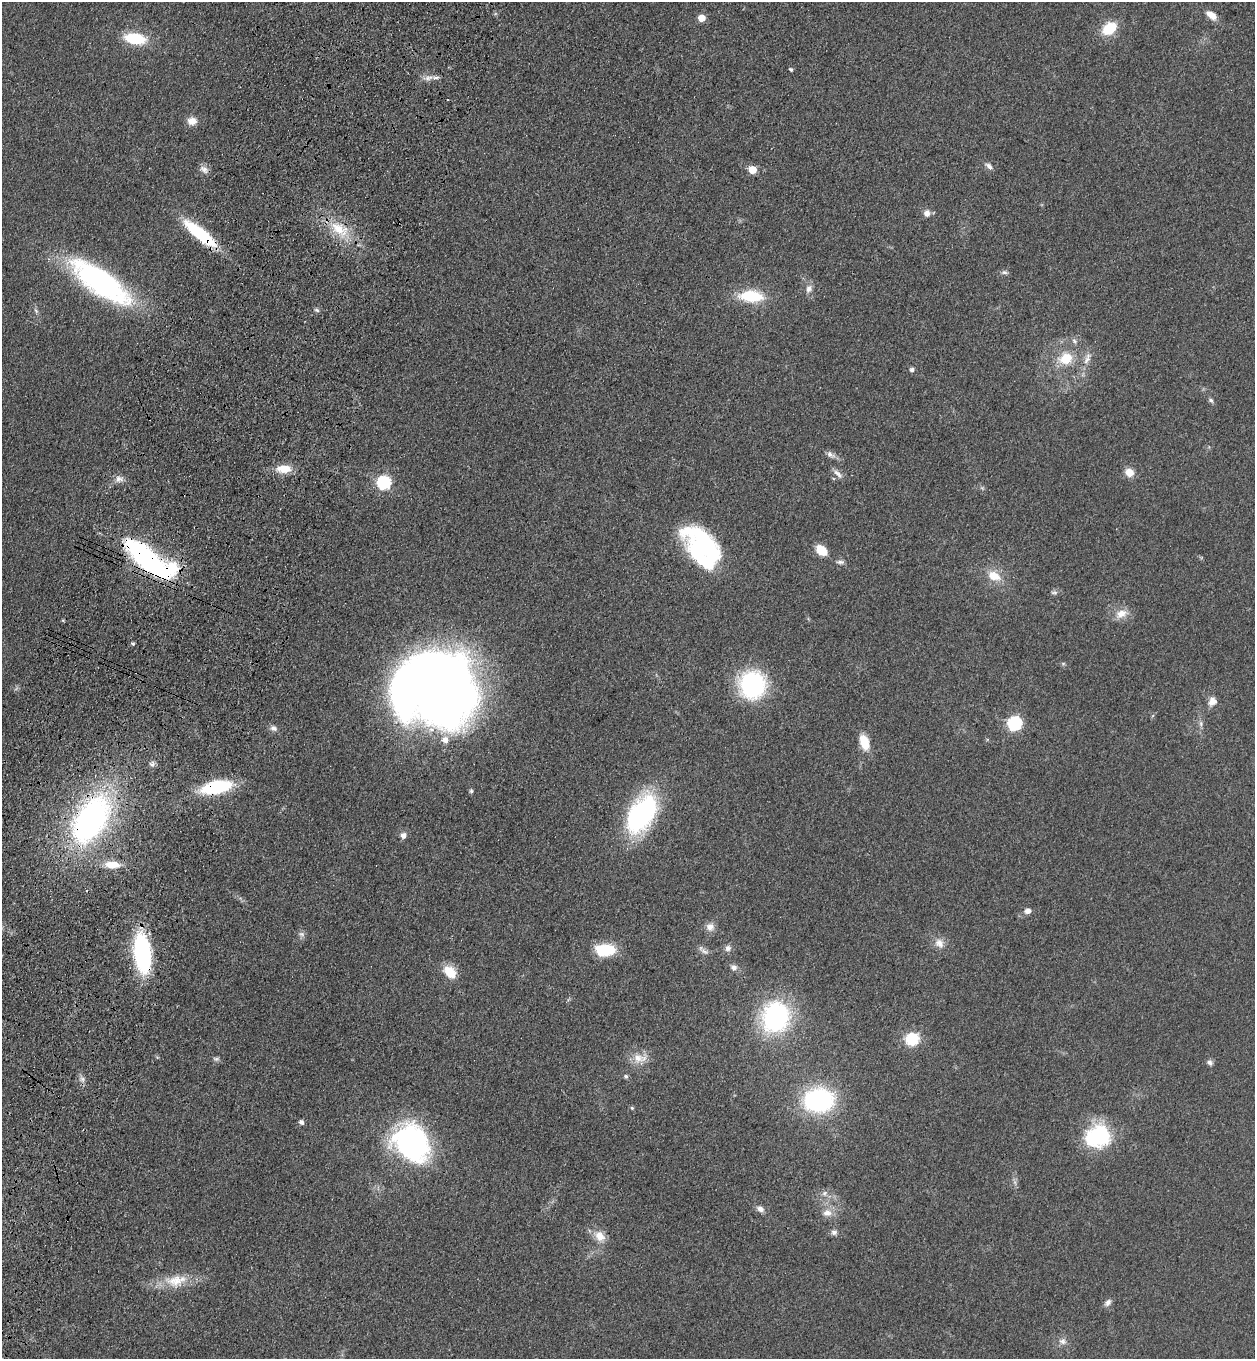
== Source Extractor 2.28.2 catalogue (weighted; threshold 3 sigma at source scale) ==
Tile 7 of 4 x 4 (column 3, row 2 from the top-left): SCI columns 2887-4139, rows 2769-4125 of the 5644 x 5536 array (HDU 1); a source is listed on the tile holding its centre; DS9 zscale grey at full resolution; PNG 1257 x 1361 px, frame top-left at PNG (2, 2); no overlay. Shown black and unused: <1% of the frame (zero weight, under 3 of 4 exposures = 6% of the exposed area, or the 3 px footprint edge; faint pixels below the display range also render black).
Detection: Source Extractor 2.28.2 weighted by HDU 2 'WHT'; one run over the whole footprint, this tile lists its part. Background 0.0772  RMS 0.0071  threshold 0.0318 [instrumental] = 3 sigma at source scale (4.5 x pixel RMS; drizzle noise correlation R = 1.50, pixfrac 1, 0.05/0.05 arcsec/px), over >= 5 px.
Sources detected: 89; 3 inside a brighter object's white glare — not listed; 3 inside a brighter listed object's ellipse — not listed separately; the other 83 listed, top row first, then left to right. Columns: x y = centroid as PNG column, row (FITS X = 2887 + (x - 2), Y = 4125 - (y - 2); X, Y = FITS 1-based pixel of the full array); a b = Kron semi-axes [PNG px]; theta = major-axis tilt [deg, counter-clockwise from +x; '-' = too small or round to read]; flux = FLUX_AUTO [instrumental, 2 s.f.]
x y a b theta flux
1211 15 13 7 -36 7.6
702 18 5 5 - 13
1109 28 13 9 36 25
135 38 20 10 -9 33
791 69 4 4 - 1.5
428 78 12 7 6 4.1
192 121 11 9 3 6.6
989 166 11 6 -42 2.9
204 169 13 8 -45 3.9
752 170 5 5 - 18
927 213 8 8 - 4.1
339 229 31 15 -31 24
200 234 39 10 -39 50
1004 272 7 6 - 1.7
101 282 57 20 -35 190
809 289 11 8 67 4.1
751 296 23 11 -3 34
36 310 8 5 -69 1.7
317 310 7 5 -22 1.4
1074 341 9 6 -42 2.1
1066 358 18 14 23 17
1087 359 20 7 70 6.2
912 370 5 5 - 2.3
1211 400 8 5 -48 1.6
830 454 12 7 -30 3.4
284 469 17 9 -1 13
1129 472 9 8 - 8.3
838 474 16 6 -43 3.7
119 479 11 9 -13 4.1
384 483 6 6 - 120
701 546 33 32 - 69
821 550 13 9 -42 13
146 559 44 16 -42 150
840 562 11 5 3 2.1
994 576 16 11 -24 13
1054 593 9 5 -5 1.8
1121 614 18 11 25 8.5
133 643 5 4 - 1.2
1063 664 6 4 0 1
753 685 21 20 - 110
437 687 67 59 -6 1100
1212 701 10 9 - 5.7
1014 723 6 6 - 130
1201 724 8 6 -90 2.2
273 728 10 7 -23 2.8
864 742 14 8 -73 17
152 764 8 7 - 2.4
216 787 27 11 12 59
471 791 6 5 - 1.2
641 814 40 22 60 120
91 820 49 27 58 220
403 835 7 7 - 3.7
112 865 18 9 -3 12
1027 911 8 7 - 3.5
710 927 11 10 - 5.1
302 934 9 7 -15 2.4
939 943 15 11 -53 6.5
728 948 9 8 - 3
605 950 20 11 -1 30
704 951 14 6 -29 3
142 953 31 13 -83 110
734 967 9 8 - 3.2
450 972 17 12 -46 13
776 1016 25 22 71 130
912 1039 15 14 - 22
638 1058 16 14 -21 10
216 1059 9 5 -9 1.8
1210 1062 8 7 - 2.2
626 1076 6 5 - 1.4
82 1079 9 5 -54 2.7
819 1100 24 18 2 120
632 1108 5 4 - 0.97
301 1122 7 5 -45 1.9
1098 1136 29 25 25 55
411 1143 43 34 -53 140
824 1193 8 6 88 2.7
760 1209 10 7 -33 3.6
827 1213 13 10 4 6.5
834 1232 8 7 - 2.5
600 1236 16 12 -47 9
176 1281 34 17 7 20
1108 1302 10 7 43 2.9
1062 1341 12 9 -7 4.1
Overlapping masked pixels (flux is a lower limit): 6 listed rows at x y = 339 229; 200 234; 146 559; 216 787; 91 820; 142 953